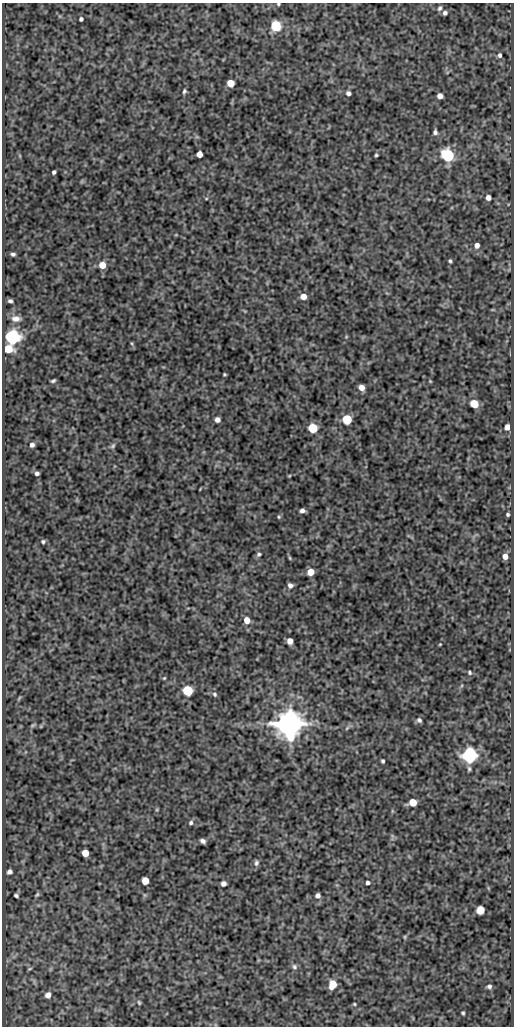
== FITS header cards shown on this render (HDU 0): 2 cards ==
NAXIS1  =                  512
NAXIS2  =                 1024

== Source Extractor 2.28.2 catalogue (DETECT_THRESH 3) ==
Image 512 x 1024 px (HDU 0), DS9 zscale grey, 1 PNG px = 1 image px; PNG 516 x 1028 px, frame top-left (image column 1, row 1024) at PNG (2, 3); no overlay
Background 93.7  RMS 0.54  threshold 1.61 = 3 sigma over >= 5 px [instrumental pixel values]
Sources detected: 86; all 86 listed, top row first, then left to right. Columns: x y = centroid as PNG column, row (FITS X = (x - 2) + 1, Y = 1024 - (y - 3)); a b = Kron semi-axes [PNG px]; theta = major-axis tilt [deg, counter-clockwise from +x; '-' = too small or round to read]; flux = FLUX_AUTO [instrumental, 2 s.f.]
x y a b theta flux
278 4 3 3 - 39
440 8 7 5 57 80
445 13 5 4 - 95
81 19 4 4 - 80
276 26 6 6 - 3700
500 55 6 5 - 91
230 83 5 5 - 650
184 91 5 4 - 66
348 93 5 5 - 92
440 96 5 5 - 260
435 132 6 5 - 99
199 154 5 5 - 320
376 155 3 3 - 47
448 155 6 6 - 6100
54 172 4 3 - 75
488 197 5 5 - 210
206 198 5 3 - 36
477 245 5 5 - 200
13 254 4 3 - 75
450 261 4 4 - 58
102 265 5 5 - 520
303 296 5 5 - 360
10 301 4 3 - 77
16 318 12 8 -2 210
13 337 6 6 - 17000
346 337 5 3 - 30
8 349 6 5 - 1200
224 374 3 3 - 38
53 381 5 3 - 62
430 381 4 3 - 30
361 387 5 5 - 280
474 404 5 5 - 1200
347 419 5 5 - 2500
217 420 5 5 - 180
507 427 5 4 - 250
313 428 6 5 - 2200
32 445 5 4 - 140
113 446 8 5 46 78
37 473 4 4 - 100
289 476 4 3 - 32
302 511 5 4 - 140
508 514 3 3 - 56
279 517 5 4 - 44
43 541 4 4 - 59
259 554 6 5 - 74
505 556 5 5 - 230
290 558 5 3 - 36
310 572 5 5 - 540
290 585 6 5 - 120
247 620 6 5 - 380
290 641 5 5 - 270
440 644 3 3 - 29
470 672 6 4 -51 57
164 678 4 3 - 35
188 691 6 6 - 2900
215 694 6 6 - 77
19 698 7 3 54 43
419 720 7 6 - 99
290 723 8 8 - 74000
33 725 8 4 35 53
347 728 7 4 45 65
470 755 6 6 - 15000
383 761 4 3 - 62
469 769 7 5 -89 67
413 802 6 5 - 850
191 823 6 5 - 77
203 841 5 4 - 110
85 853 5 5 - 580
256 863 8 6 86 96
9 872 5 4 - 120
145 881 5 5 - 540
368 883 5 4 - 92
223 884 5 4 - 140
37 894 6 4 53 51
16 895 4 3 - 64
318 896 5 5 - 130
480 910 5 5 - 1200
405 937 6 4 90 38
294 967 7 6 - 97
30 969 6 3 19 32
332 984 7 5 73 770
489 986 6 5 - 93
48 995 6 5 - 230
139 1002 6 4 -64 46
354 1004 4 3 - 38
463 1013 3 3 - 48
At the frame edge (FLAGS 8, measured only in part): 1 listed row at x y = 278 4

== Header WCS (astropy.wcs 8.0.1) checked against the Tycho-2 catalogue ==
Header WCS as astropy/WCSLIB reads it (CRVAL/CRPIX/CD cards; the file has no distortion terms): RA---SIN/DEC--SIN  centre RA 14:00:52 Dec +54:16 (210.22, +54.26 deg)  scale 1 arcsec/px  FOV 8.5' x 17.1'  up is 0 deg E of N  parity normal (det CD < 0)
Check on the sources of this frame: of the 60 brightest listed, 3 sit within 1.5 arcsec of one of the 4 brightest Tycho-2 stars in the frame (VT <= 12.02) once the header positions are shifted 0.16 arcsec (0.16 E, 0.03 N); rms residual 0.33 arcsec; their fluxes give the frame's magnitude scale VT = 22.60 - 2.5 log10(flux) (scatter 0.03 mag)
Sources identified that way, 3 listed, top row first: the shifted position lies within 1.5 arcsec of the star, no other Tycho-2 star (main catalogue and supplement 1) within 3.0 arcsec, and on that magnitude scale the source's flux lands within +1.5 / -3 mag of the star's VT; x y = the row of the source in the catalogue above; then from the Tycho-2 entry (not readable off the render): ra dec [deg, ICRS J2000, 3 dp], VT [Tycho-2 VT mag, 2 dp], TYC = Tycho-2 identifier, HIP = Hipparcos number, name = IAU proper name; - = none
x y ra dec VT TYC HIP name
13 337 210.332 +54.311 12.02 3852-738-1 - -
290 723 210.200 +54.204 10.45 3852-78-1 - -
470 755 210.115 +54.195 11.31 3852-116-1 - -